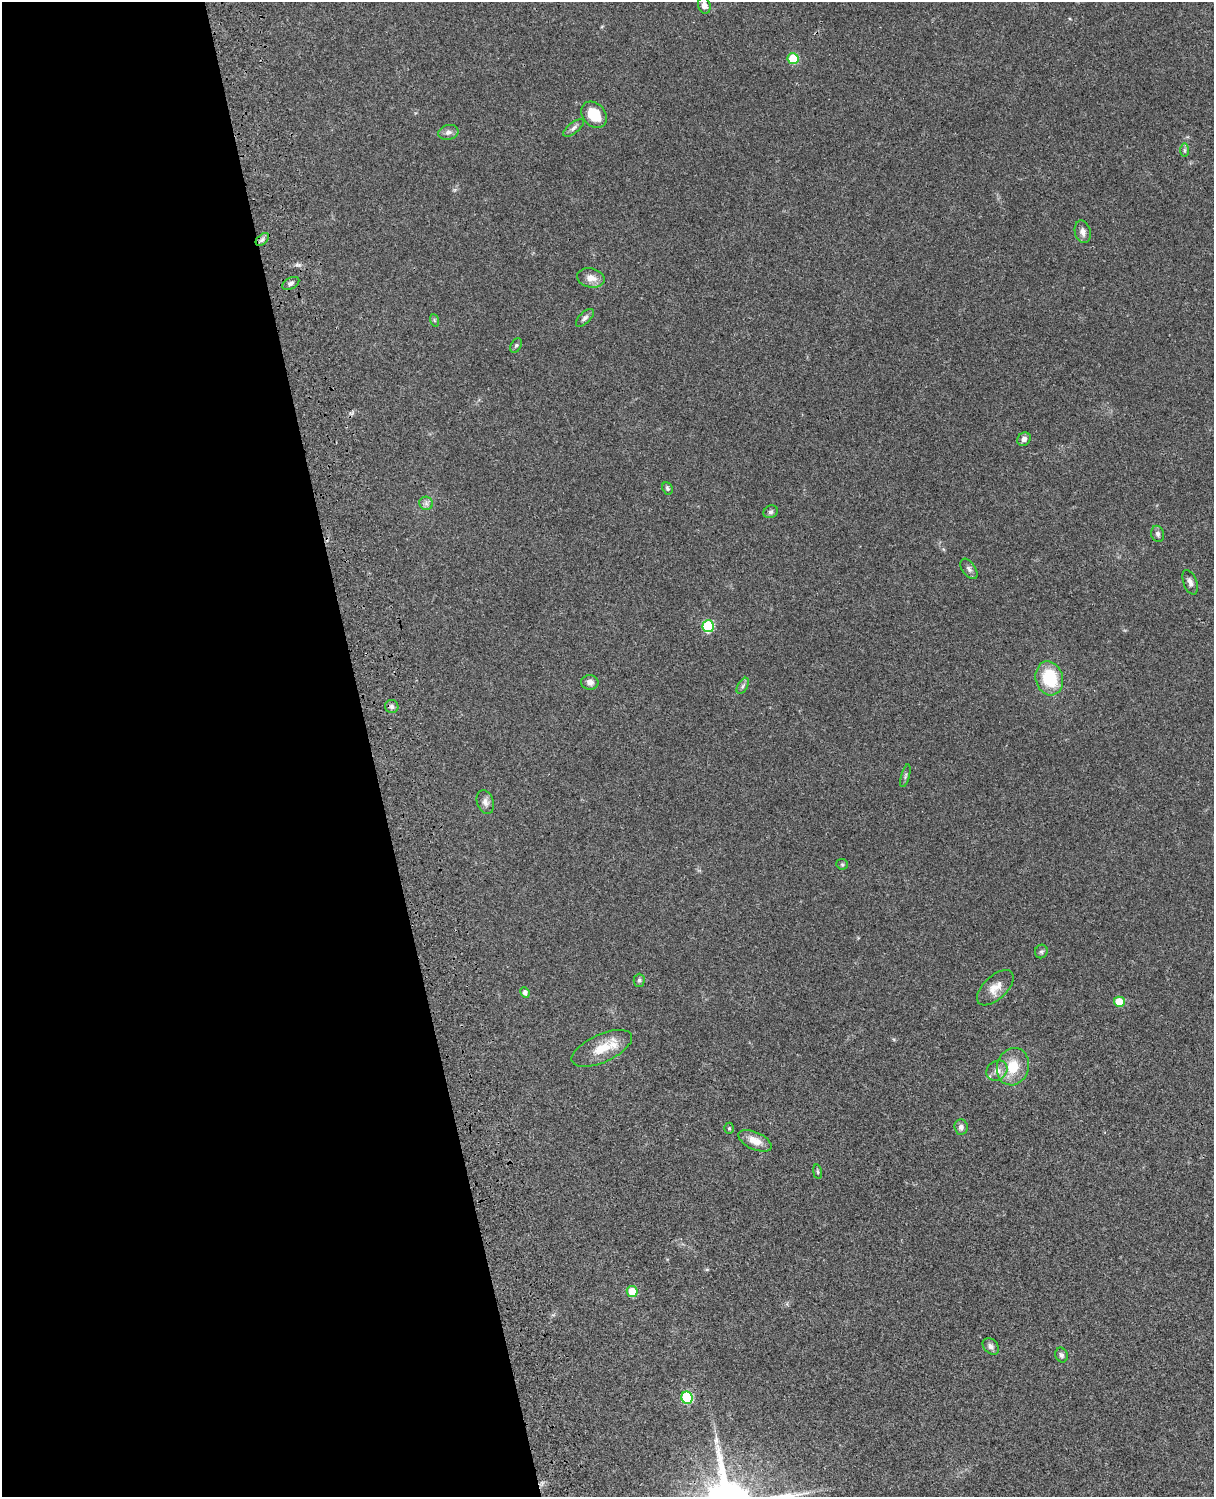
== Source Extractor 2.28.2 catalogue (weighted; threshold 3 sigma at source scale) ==
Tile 5 of 4 x 3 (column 1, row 2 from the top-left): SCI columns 121-1332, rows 1773-3267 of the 5086 x 4928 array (HDU 1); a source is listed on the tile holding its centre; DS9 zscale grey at full resolution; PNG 1216 x 1499 px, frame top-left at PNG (2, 2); each listed source drawn as its Kron ellipse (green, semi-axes under 4 px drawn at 4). Shown black and unused: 31% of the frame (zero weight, under 3 of 4 exposures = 6% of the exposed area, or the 3 px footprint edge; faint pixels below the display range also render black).
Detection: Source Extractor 2.28.2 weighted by HDU 2 'WHT'; one run over the whole footprint, this tile lists its part. Background 0.075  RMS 0.0057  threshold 0.0257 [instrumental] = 3 sigma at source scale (4.5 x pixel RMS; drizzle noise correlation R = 1.50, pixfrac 1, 0.05/0.05 arcsec/px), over >= 5 px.
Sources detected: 44; all 44 listed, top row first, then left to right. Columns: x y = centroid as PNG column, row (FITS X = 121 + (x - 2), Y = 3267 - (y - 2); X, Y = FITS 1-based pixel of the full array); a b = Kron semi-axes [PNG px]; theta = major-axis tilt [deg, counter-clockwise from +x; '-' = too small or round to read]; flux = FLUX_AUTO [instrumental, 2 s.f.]
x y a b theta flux
704 5 8 6 -72 3.4
793 59 5 5 - 20
594 115 14 11 -49 14
574 128 12 5 38 1.8
448 132 10 7 13 2.3
1185 150 7 4 90 1.1
1083 232 11 8 -75 3.1
262 239 8 5 44 1.6
591 278 14 9 -12 4.9
291 283 9 5 27 1.7
585 318 11 5 45 1.7
434 320 6 4 -71 0.78
516 345 7 5 62 1
1024 439 7 6 - 2.2
667 488 6 5 - 0.98
426 503 7 6 - 1.8
771 512 7 6 - 1.5
1158 534 8 6 -77 1.5
969 569 11 6 -55 1.8
1190 582 13 6 -69 2.4
708 626 6 5 - 39
1049 678 17 13 -75 26
590 682 8 7 - 3.2
743 686 9 5 58 1.5
392 707 6 6 - 1.6
905 776 12 3 75 0.92
485 802 12 8 -72 2.8
842 864 6 5 - 0.82
1041 951 7 6 - 1.2
639 980 6 5 - 1.1
995 988 23 11 43 6.6
525 993 5 4 - 2.1
1119 1002 5 5 - 13
602 1048 32 14 24 13
1013 1067 19 16 73 14
997 1071 11 9 38 3.8
961 1127 7 7 - 2.1
729 1128 5 5 - 0.83
755 1141 18 8 -25 6
817 1172 7 3 -81 0.73
632 1291 5 5 - 12
991 1346 9 7 -46 2.2
1061 1355 7 6 - 1.6
687 1398 6 5 - 42
Overlapping masked pixels (flux is a lower limit): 1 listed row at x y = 291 283
Isophote crosses this tile's border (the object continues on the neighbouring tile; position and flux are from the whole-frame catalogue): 1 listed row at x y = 704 5